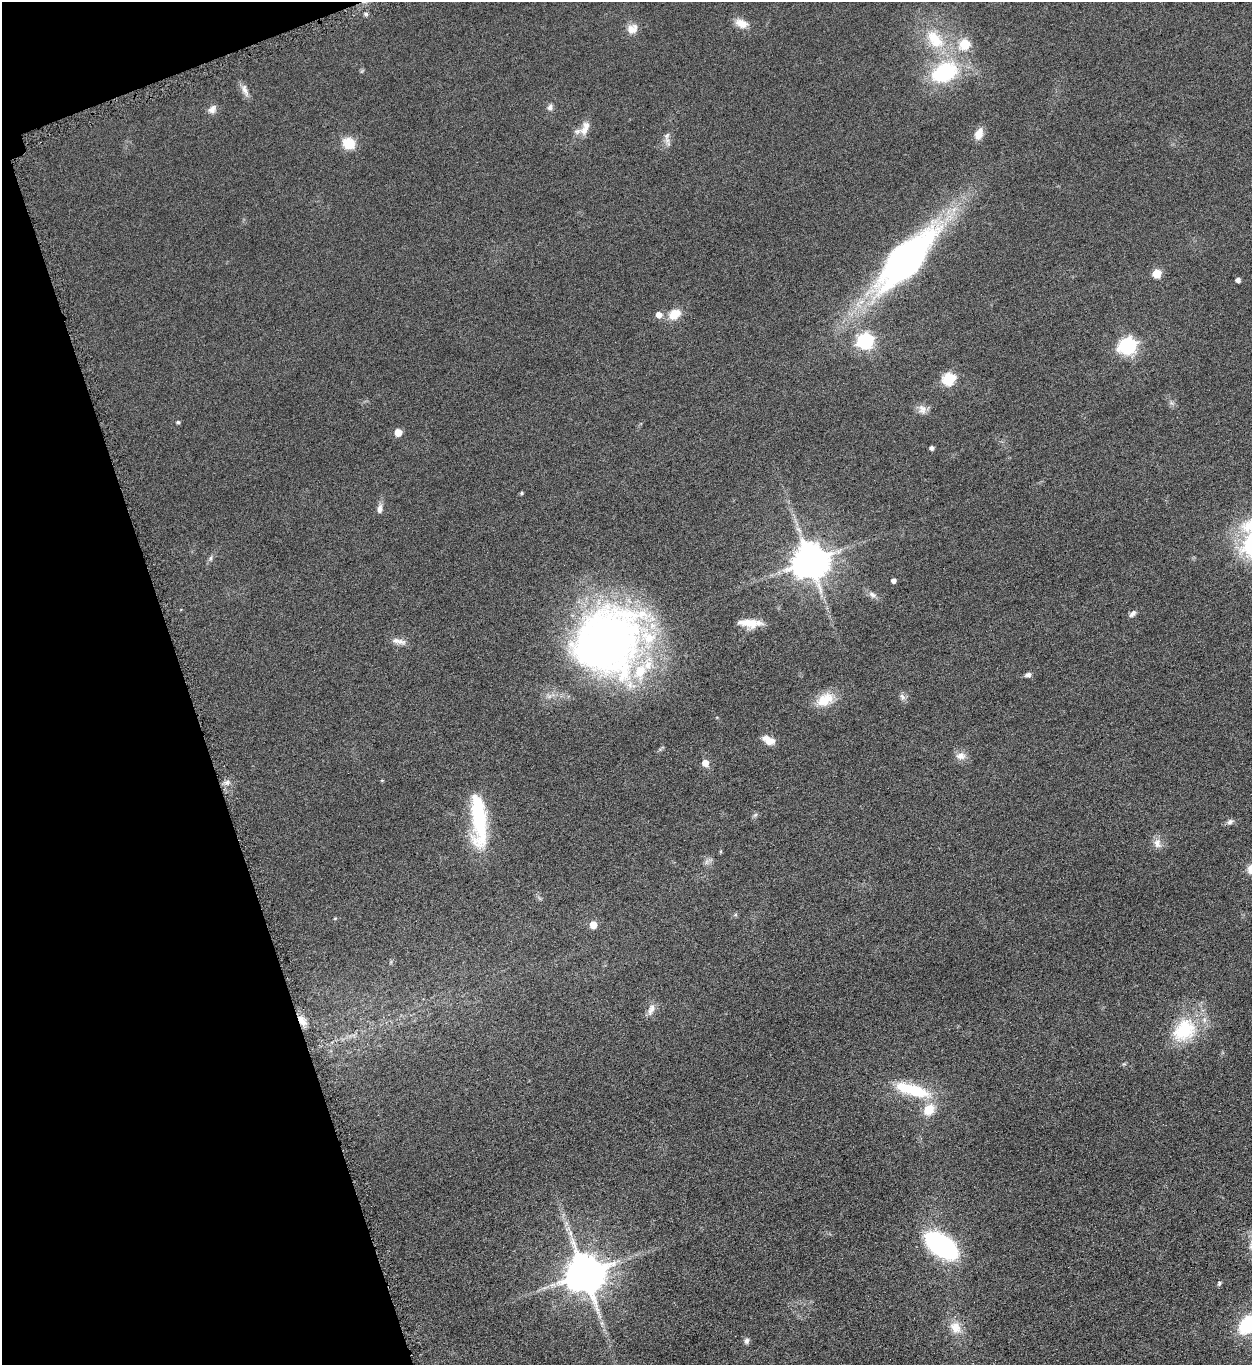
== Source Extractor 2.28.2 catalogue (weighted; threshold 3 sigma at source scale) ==
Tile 5 of 4 x 4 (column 1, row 2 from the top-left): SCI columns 163-1412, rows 2733-4095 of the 5451 x 5466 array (HDU 1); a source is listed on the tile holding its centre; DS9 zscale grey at full resolution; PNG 1254 x 1367 px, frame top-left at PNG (2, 2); no overlay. Shown black and unused: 16% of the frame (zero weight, under 4 of 8 exposures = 1% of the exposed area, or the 3 px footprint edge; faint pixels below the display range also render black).
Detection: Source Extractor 2.28.2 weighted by HDU 2 'WHT'; one run over the whole footprint, this tile lists its part. Background 0.0847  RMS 0.0079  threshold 0.0324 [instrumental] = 3 sigma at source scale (4.09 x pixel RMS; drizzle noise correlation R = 1.36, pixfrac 0.8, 0.05/0.05 arcsec/px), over >= 5 px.
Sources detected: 67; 3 inside a brighter object's white glare — not listed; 4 inside a brighter listed object's ellipse — not listed separately; the other 60 listed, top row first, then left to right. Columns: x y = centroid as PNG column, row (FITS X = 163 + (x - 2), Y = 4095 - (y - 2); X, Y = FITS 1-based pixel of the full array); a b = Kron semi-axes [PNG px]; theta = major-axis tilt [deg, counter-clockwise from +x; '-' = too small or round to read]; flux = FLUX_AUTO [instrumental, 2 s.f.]
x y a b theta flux
741 23 17 10 -23 7.9
632 29 15 12 26 6.6
935 39 33 19 -49 31
964 44 6 6 - 40
944 72 28 19 25 63
245 90 18 7 -71 4.3
550 107 8 7 - 2.5
212 109 12 9 51 4
584 130 14 10 61 6.8
979 134 13 8 67 7.8
667 136 11 7 70 3.2
349 143 12 10 -28 18
907 263 93 21 48 240
1157 273 5 5 - 21
1238 280 4 4 - 3.4
674 314 14 11 34 12
659 315 6 5 - 6
865 341 7 7 - 190
1127 346 7 7 - 240
949 379 6 6 - 76
922 409 13 11 -68 5
178 422 5 4 - 1.2
398 432 5 5 - 12
931 448 4 4 - 2.3
522 493 5 4 - 0.9
380 509 11 6 80 3.8
210 558 6 4 89 1.4
810 561 10 10 - 2000
894 581 4 4 - 3.2
872 594 11 7 -28 3.3
1132 614 11 6 45 2.4
749 623 25 8 -4 12
400 642 16 7 -9 4.8
608 646 83 68 70 410
1028 675 9 6 14 2.3
902 697 9 6 -51 2.5
825 700 24 15 29 16
768 740 15 8 -28 7.7
961 756 14 10 -1 5.3
705 763 6 5 - 8.1
382 780 5 3 - 0.64
227 782 8 6 36 3
755 815 7 4 19 1.3
479 819 61 16 -86 62
1230 822 9 6 32 2.2
1157 843 14 10 -75 5.3
706 862 7 4 71 1.8
593 925 5 5 - 12
651 1009 18 7 70 4.8
302 1021 16 7 -55 6.4
1184 1030 29 22 45 43
1124 1064 5 5 - 0.96
914 1091 42 15 -19 35
570 1233 6 6 - 2.4
941 1245 24 13 -35 170
584 1273 11 11 - 2400
1219 1283 6 5 - 1.4
1248 1324 18 13 50 45
955 1327 16 13 -60 11
747 1341 8 6 86 2.1
Overlapping masked pixels (flux is a lower limit): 1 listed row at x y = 302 1021
Isophote crosses this tile's border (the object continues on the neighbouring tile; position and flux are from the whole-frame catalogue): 1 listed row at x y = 1248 1324